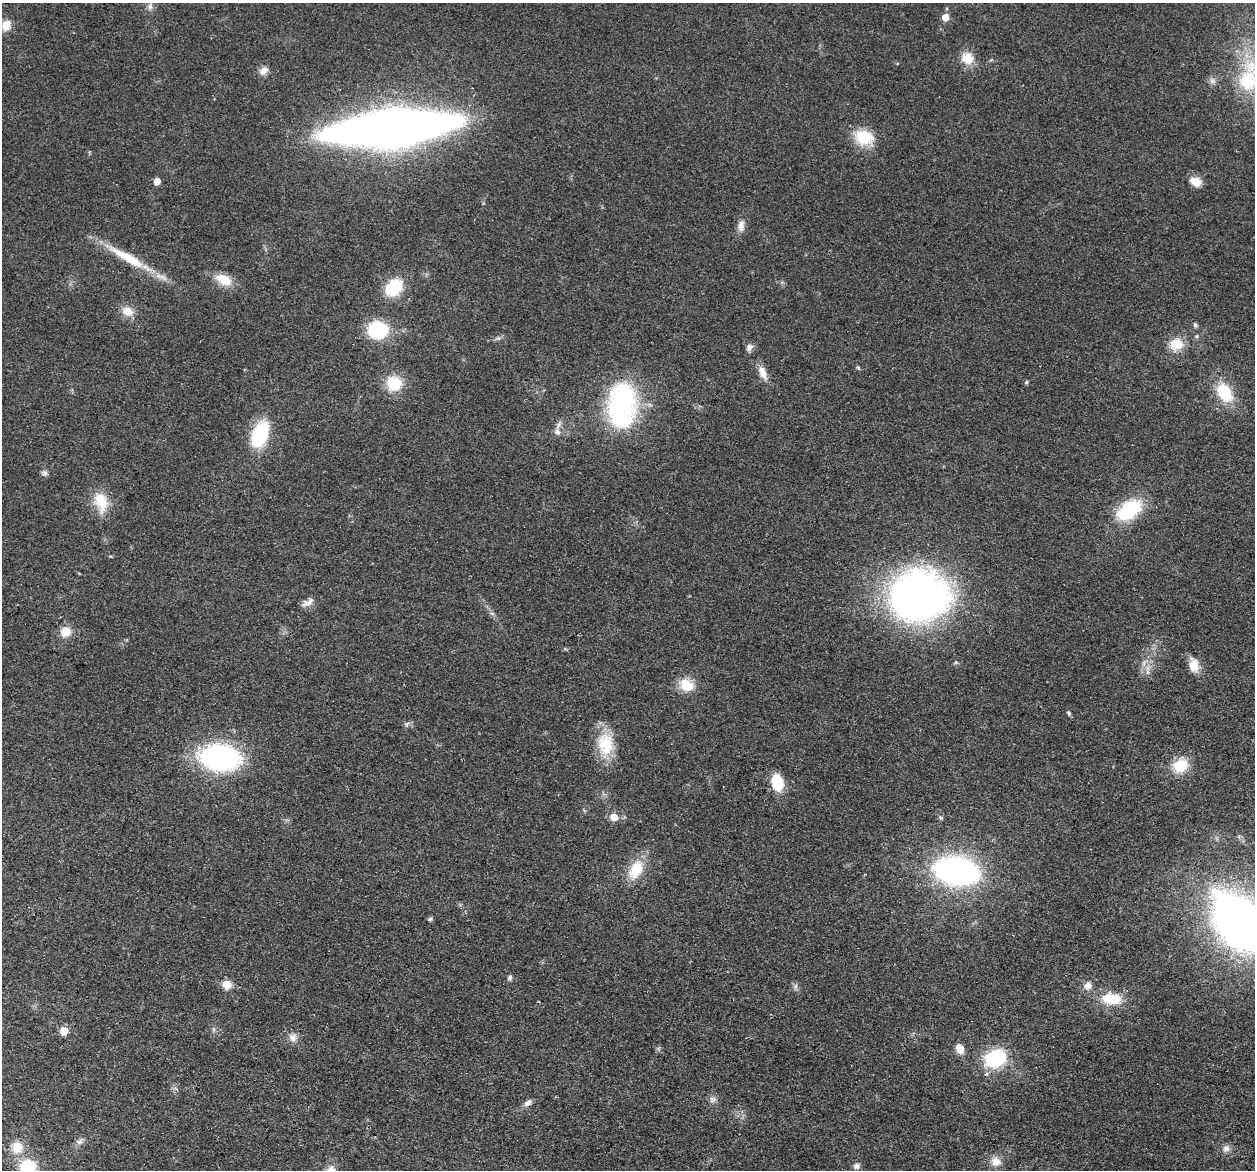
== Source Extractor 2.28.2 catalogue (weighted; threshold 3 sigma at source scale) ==
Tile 7 of 4 x 4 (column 3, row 2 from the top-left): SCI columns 2523-3775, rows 2633-3800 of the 5045 x 5146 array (HDU 1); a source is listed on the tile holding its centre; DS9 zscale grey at full resolution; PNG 1257 x 1172 px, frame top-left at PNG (2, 3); no overlay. Shown black and unused: <1% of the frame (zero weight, under 2 of 3 exposures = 3% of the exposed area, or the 3 px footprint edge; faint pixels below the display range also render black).
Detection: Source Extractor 2.28.2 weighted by HDU 2 'WHT'; one run over the whole footprint, this tile lists its part. Background 0.0513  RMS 0.0067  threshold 0.0299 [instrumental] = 3 sigma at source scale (4.5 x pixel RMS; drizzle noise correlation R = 1.50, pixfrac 1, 0.05/0.05 arcsec/px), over >= 5 px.
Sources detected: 66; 1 cosmic-ray / hot-pixel residue — not listed; the other 65 listed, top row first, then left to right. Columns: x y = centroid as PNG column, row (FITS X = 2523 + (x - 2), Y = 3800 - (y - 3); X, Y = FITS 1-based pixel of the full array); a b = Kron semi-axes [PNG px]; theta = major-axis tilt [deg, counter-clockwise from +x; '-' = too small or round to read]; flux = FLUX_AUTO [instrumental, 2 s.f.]
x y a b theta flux
150 6 10 6 90 2.4
945 17 5 5 - 11
6 25 14 11 65 6.8
967 58 16 15 - 10
264 71 12 8 45 4.1
1212 81 8 8 - 2.6
1248 81 36 29 61 43
391 128 85 21 6 970
864 137 24 18 -18 20
157 181 5 5 - 9.7
1195 181 13 9 -26 8.5
741 226 15 8 83 4.7
128 258 59 12 -29 27
224 280 23 13 -26 12
394 287 19 14 51 26
127 311 15 12 -17 7.5
1195 325 6 5 - 1.2
377 330 22 18 -1 34
499 338 7 4 17 1.4
1176 344 18 16 15 12
749 347 9 8 - 3
763 373 20 9 -68 6.4
1026 382 6 4 89 0.79
394 383 17 17 - 19
1225 393 15 11 -57 31
622 405 43 26 87 110
557 432 10 8 -63 3.2
260 434 24 13 69 46
44 473 8 7 - 1.9
101 502 26 16 -72 16
1129 510 30 17 33 40
919 596 63 54 7 270
308 602 18 7 30 3.9
65 632 13 12 - 8.1
1144 663 7 4 72 1.7
1193 665 16 11 -82 9.2
686 685 19 14 -28 12
1069 713 6 5 - 1.1
606 744 30 20 -87 24
220 757 27 18 -4 170
1180 765 19 16 29 17
777 782 15 11 -81 22
614 817 9 8 - 6.4
941 818 6 5 - 1.2
636 869 25 15 60 18
957 871 30 18 -9 230
430 919 6 5 - 1.2
1238 922 41 26 -52 520
510 978 6 5 - 1.5
227 984 5 5 - 23
796 986 7 4 89 1.5
1088 986 12 10 67 4.3
1111 999 27 15 -8 19
64 1031 5 5 - 18
293 1037 12 11 - 4.4
960 1049 9 7 -64 8.7
995 1058 20 15 25 47
713 1099 10 8 24 2.7
528 1103 13 6 38 2.8
79 1142 9 7 1 2.3
17 1147 15 14 - 10
1226 1148 11 9 36 3.3
996 1161 14 12 -15 6.4
856 1166 9 8 - 2.5
28 1167 19 18 - 21
Isophote crosses this tile's border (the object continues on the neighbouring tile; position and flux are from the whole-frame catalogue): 3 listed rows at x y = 1248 81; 1238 922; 28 1167